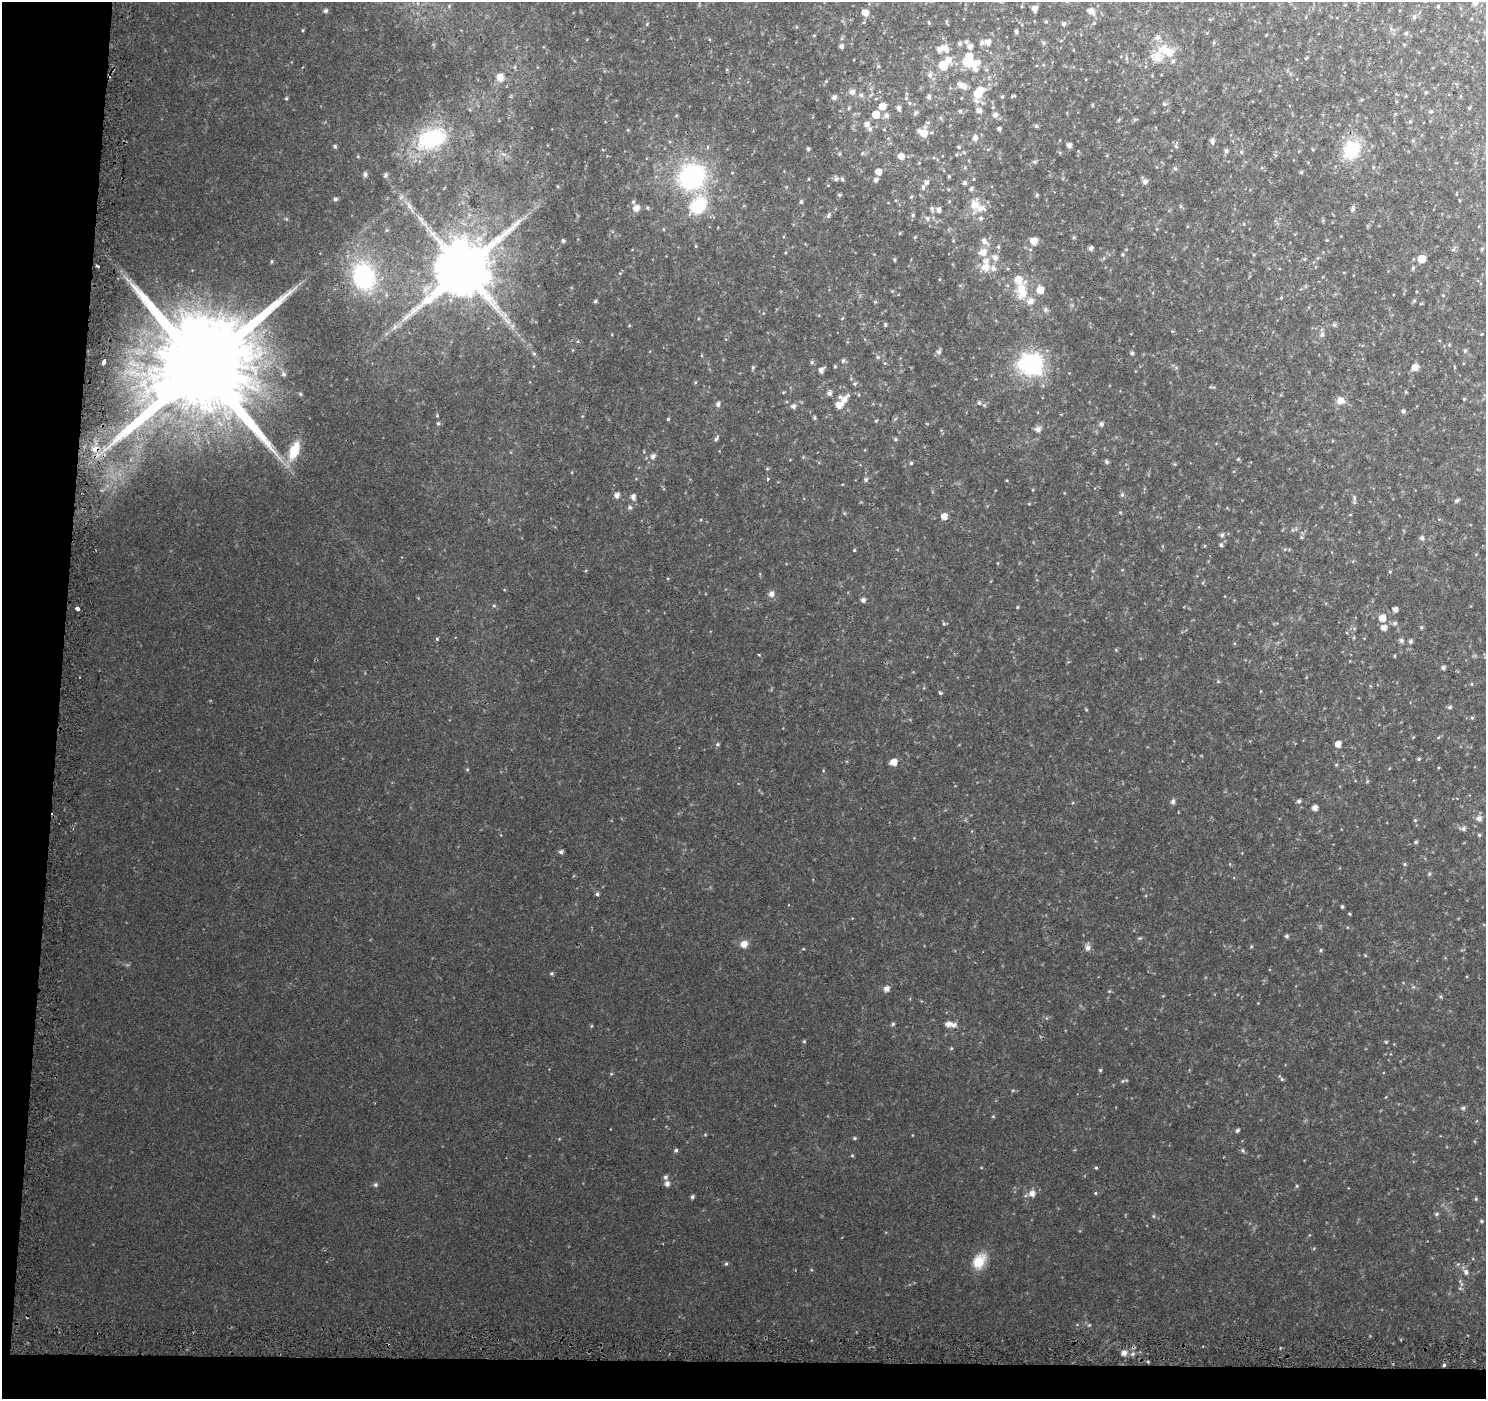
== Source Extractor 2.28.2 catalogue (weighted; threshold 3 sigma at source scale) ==
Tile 7 of 3 x 3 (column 1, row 3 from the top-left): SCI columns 38-1521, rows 324-1720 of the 4520 x 4778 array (HDU 1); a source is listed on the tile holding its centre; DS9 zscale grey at full resolution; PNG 1488 x 1401 px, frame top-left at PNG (2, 2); no overlay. Shown black and unused: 7% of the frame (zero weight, under 2 of 3 exposures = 3% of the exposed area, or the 3 px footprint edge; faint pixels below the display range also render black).
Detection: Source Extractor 2.28.2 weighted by HDU 2 'WHT'; one run over the whole footprint, this tile lists its part. Background 0.0573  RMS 0.0079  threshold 0.0354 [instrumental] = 3 sigma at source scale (4.5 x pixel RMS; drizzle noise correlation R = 1.50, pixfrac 1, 0.0396/0.0396 arcsec/px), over >= 5 px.
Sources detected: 318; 1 too faint to see at this stretch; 2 inside a brighter object's white glare — not listed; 18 inside a brighter listed object's ellipse — not listed separately; the other 297 listed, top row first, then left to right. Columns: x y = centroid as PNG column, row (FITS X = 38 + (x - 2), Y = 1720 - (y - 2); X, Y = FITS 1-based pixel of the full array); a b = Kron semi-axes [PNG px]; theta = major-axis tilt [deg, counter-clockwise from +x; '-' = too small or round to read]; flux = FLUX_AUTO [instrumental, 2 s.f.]
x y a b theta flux
1475 3 6 6 - 2.8
449 6 5 4 - 0.75
1438 6 4 4 - 0.79
1035 9 5 4 - 4.7
326 11 5 5 - 1.8
1091 11 8 6 -41 5.1
865 12 5 5 - 7.7
1414 17 7 5 78 1.7
1046 22 5 4 - 0.86
929 23 4 3 - 0.8
1094 23 4 4 - 0.65
1064 24 5 4 - 2
303 30 5 3 - 0.72
1016 32 4 3 - 1.6
1406 33 6 5 - 1.4
814 35 5 3 - 0.66
966 42 6 5 - 1.8
988 42 5 5 - 5.2
959 43 5 5 - 2
982 43 6 5 - 2.4
1044 43 6 5 - 1.4
841 46 4 4 - 2.6
970 47 5 5 - 3.9
943 48 17 9 5 8.7
1157 57 24 17 57 16
1306 58 5 3 - 0.76
949 60 9 7 -54 5.6
967 62 8 7 - 21
978 63 7 7 - 4
943 65 6 6 - 27
878 66 4 4 - 1.1
930 75 7 6 - 3
500 77 11 10 - 7.7
826 81 4 4 - 0.64
960 85 8 7 - 4.2
852 92 7 7 - 3.3
978 92 14 9 50 19
1426 92 5 4 - 0.9
861 95 6 5 - 1.6
1002 96 5 4 - 0.94
1013 96 5 2 - 0.82
834 97 6 4 41 2.6
929 97 6 5 - 2.4
286 98 5 4 - 1
906 98 5 5 - 1.1
910 103 6 4 -89 0.98
1164 104 6 5 - 1.4
1092 105 5 3 - 0.7
882 106 6 5 - 9.3
993 107 4 3 - 0.77
849 108 6 3 89 0.86
898 108 6 4 -65 2.6
1469 108 5 4 - 0.76
979 110 6 6 - 3.8
960 111 5 5 - 1.5
1431 111 6 5 - 1.3
915 113 6 5 - 1.8
876 114 6 5 - 12
886 115 6 6 - 2.9
995 115 7 6 - 3.1
1118 120 5 3 - 0.84
1410 121 5 4 - 1.1
867 124 6 5 - 3.6
1036 126 5 4 - 1.6
870 129 6 5 - 1.7
999 129 4 4 - 1.8
924 133 9 7 81 10
975 138 8 6 84 3.7
432 139 37 22 22 58
1212 141 7 5 83 2.7
1069 145 4 4 - 3.7
335 146 5 5 - 1.4
1176 146 6 5 - 1.5
959 147 5 4 - 1
808 149 5 4 - 1.2
1351 150 20 17 64 38
1226 151 5 5 - 1.8
1241 152 5 4 - 1.1
862 153 5 4 - 0.92
839 154 5 4 - 0.97
956 155 5 4 - 0.91
901 156 6 6 - 5.7
1035 162 6 5 - 1.5
1373 167 5 4 - 0.85
1175 169 6 5 - 1.4
878 172 5 5 - 7.1
1301 172 5 4 - 0.92
365 174 5 5 - 2.1
385 175 5 5 - 1.6
949 176 4 4 - 0.79
692 177 28 25 33 100
809 179 4 3 - 0.55
836 179 6 6 - 2
876 180 5 4 - 2.6
926 182 6 5 - 2.6
1145 182 6 6 - 3.1
965 183 5 4 - 1.9
923 187 7 5 90 1.8
839 195 5 4 - 1.4
1037 195 5 4 - 1.2
911 197 5 4 - 1.1
335 199 5 5 - 1.7
801 202 6 4 77 1.3
698 205 26 19 51 37
975 205 19 12 79 12
409 206 7 5 -46 2.1
1180 206 6 4 -90 1
636 208 9 8 - 4.7
647 208 5 5 - 1.1
932 208 8 6 90 1.9
1353 209 6 5 - 2.2
939 210 6 5 - 2.8
829 215 9 5 64 2
913 215 5 4 - 1.1
927 218 6 6 - 2.2
1323 220 5 4 - 0.91
900 233 4 3 - 0.67
915 237 4 3 - 0.77
1074 237 5 4 - 1
563 240 4 4 - 1.5
984 241 14 7 -42 3.6
1033 241 7 6 - 7.7
696 246 5 3 - 0.74
998 247 6 4 -69 1.2
1091 248 5 4 - 2.5
983 252 9 8 - 7.6
1122 254 5 5 - 1.1
995 257 10 8 -49 4.4
894 259 4 4 - 1
1421 259 5 5 - 14
272 261 5 3 - 0.93
97 266 4 2 - 1
985 267 10 9 - 8.4
1413 268 5 4 - 1.3
463 269 17 15 46 5700
363 276 26 20 -74 97
1022 290 24 13 90 19
1040 290 6 6 - 10
892 291 5 4 - 0.87
1281 298 5 4 - 0.76
595 301 4 4 - 1.1
1414 301 5 4 - 0.97
875 302 5 4 - 0.91
1045 310 7 6 - 1.8
507 321 13 6 -36 5.3
885 324 5 4 - 1.1
1334 325 6 5 - 1.6
629 326 5 3 - 0.63
395 327 9 6 37 3.1
1322 335 7 5 68 2
1449 345 5 3 - 0.79
1465 351 5 4 - 1.2
939 352 6 6 - 2
1132 353 4 4 - 1.7
534 354 6 5 - 1.1
878 357 5 5 - 1.3
104 361 5 3 - 11
843 361 7 5 63 1.5
812 362 5 5 - 1.2
1031 364 10 9 - 300
835 366 4 3 - 1
202 367 31 25 76 24000
753 367 5 4 - 1.2
1415 367 9 7 47 4.6
821 370 6 5 - 3.7
283 374 7 6 - 2.1
855 384 6 5 - 1.4
829 393 5 5 - 3.1
300 394 5 4 - 1
844 399 15 7 50 7.1
1464 399 4 4 - 0.87
1341 401 11 9 7 5.5
979 403 6 5 - 1.9
718 404 6 5 - 2.4
839 405 6 6 - 7.6
793 406 6 5 - 2.5
1403 411 5 4 - 2
814 418 7 3 89 1
668 419 4 4 - 0.86
876 421 5 3 - 0.7
438 423 6 5 - 1.3
1101 424 6 6 - 1.8
1038 429 8 7 - 3
716 439 7 4 66 1.6
895 439 5 5 - 1
95 449 8 6 29 4.4
294 451 20 10 69 21
653 456 6 5 - 3.2
1238 459 5 5 - 1
1106 461 6 5 - 1.4
911 463 4 4 - 1.1
767 469 5 3 - 0.75
768 479 4 4 - 1.5
866 479 7 5 74 1.7
617 495 5 5 - 3.8
1122 495 6 5 - 1.4
633 497 6 5 - 3.3
1354 498 8 4 -82 1.4
1457 500 7 4 40 1.2
1029 504 5 3 - 0.63
630 507 6 5 - 1.7
944 516 6 5 - 7
1222 535 6 5 - 1.6
1422 538 6 6 - 1.6
1221 545 5 5 - 1.6
1285 549 5 3 - 0.92
854 550 4 4 - 0.75
1390 571 5 4 - 0.98
771 594 7 7 - 3.4
863 600 5 5 - 2.6
494 606 5 3 - 0.9
1017 607 4 4 - 0.73
77 608 4 3 - 5.9
1395 609 5 5 - 3.1
1382 618 7 7 - 7.6
1394 623 6 6 - 1.9
944 624 6 4 -45 1.1
1421 627 5 4 - 1.1
1384 628 6 5 - 5.2
437 639 4 4 - 0.99
1401 640 6 5 - 1.8
1410 641 5 4 - 2.1
1116 650 4 3 - 0.73
759 655 3 3 - 1.5
1394 656 3 3 - 0.78
1443 668 4 4 - 2
1218 681 5 4 - 0.81
1471 684 5 3 - 0.69
940 693 4 4 - 1.1
1450 707 6 4 16 1.4
1472 718 5 4 - 0.94
717 744 5 4 - 1.2
1338 744 5 5 - 6.2
1419 759 5 4 - 1.1
894 762 6 5 - 9.7
467 769 5 3 - 0.69
1173 801 6 5 - 2.5
1299 801 5 4 - 1.9
1315 808 5 4 - 4.8
1479 818 7 6 - 3.8
1415 820 5 4 - 0.91
1463 829 6 5 - 2.4
1479 835 4 4 - 1.2
1416 842 5 4 - 1.2
561 852 5 4 - 2.1
1405 864 5 4 - 1
1429 874 6 4 75 1.3
597 894 5 4 - 1.6
1342 907 4 3 - 1.3
1349 914 4 3 - 0.78
1286 936 5 4 - 1.6
1140 938 7 3 0 1
744 944 9 8 - 5.6
1251 946 5 3 - 0.79
1088 947 8 6 89 3.1
1321 950 5 3 - 0.87
1365 955 5 3 - 0.68
552 973 5 4 - 1.2
887 989 6 6 - 4.1
1440 997 6 4 -21 1.2
893 1024 5 4 - 1.3
948 1024 8 5 7 4.6
591 1026 5 4 - 0.78
804 1041 5 4 - 0.98
1386 1042 4 4 - 0.92
951 1048 5 3 - 0.67
1100 1070 4 4 - 1.1
611 1074 5 3 - 0.74
1282 1079 5 4 - 1.1
1122 1081 6 3 70 0.9
1463 1108 5 4 - 1.8
993 1116 5 3 - 0.71
1237 1130 4 4 - 1.7
705 1135 5 3 - 0.69
854 1138 5 4 - 1
676 1150 5 5 - 1.4
1243 1150 6 5 - 1.4
852 1155 5 3 - 0.68
1096 1168 4 3 - 0.95
665 1177 6 5 - 2.1
667 1184 6 5 - 3.3
375 1185 6 5 - 1.5
1297 1186 5 4 - 1
1032 1193 7 6 - 5
1095 1193 4 4 - 0.9
692 1197 5 4 - 1.7
1476 1199 5 4 - 0.96
1436 1214 5 4 - 1.3
1153 1216 6 4 -90 0.92
1481 1221 4 4 - 1
979 1261 20 14 57 16
726 1264 5 4 - 1.1
1466 1272 9 6 -69 2.9
1089 1325 5 4 - 0.89
1124 1353 6 5 - 4.3
1132 1354 6 5 - 1.8
1444 1365 3 3 - 2.9
Overlapping masked pixels (flux is a lower limit): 2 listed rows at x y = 202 367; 95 449
Isophote crosses this tile's border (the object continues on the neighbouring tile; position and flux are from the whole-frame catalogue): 1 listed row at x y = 1475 3